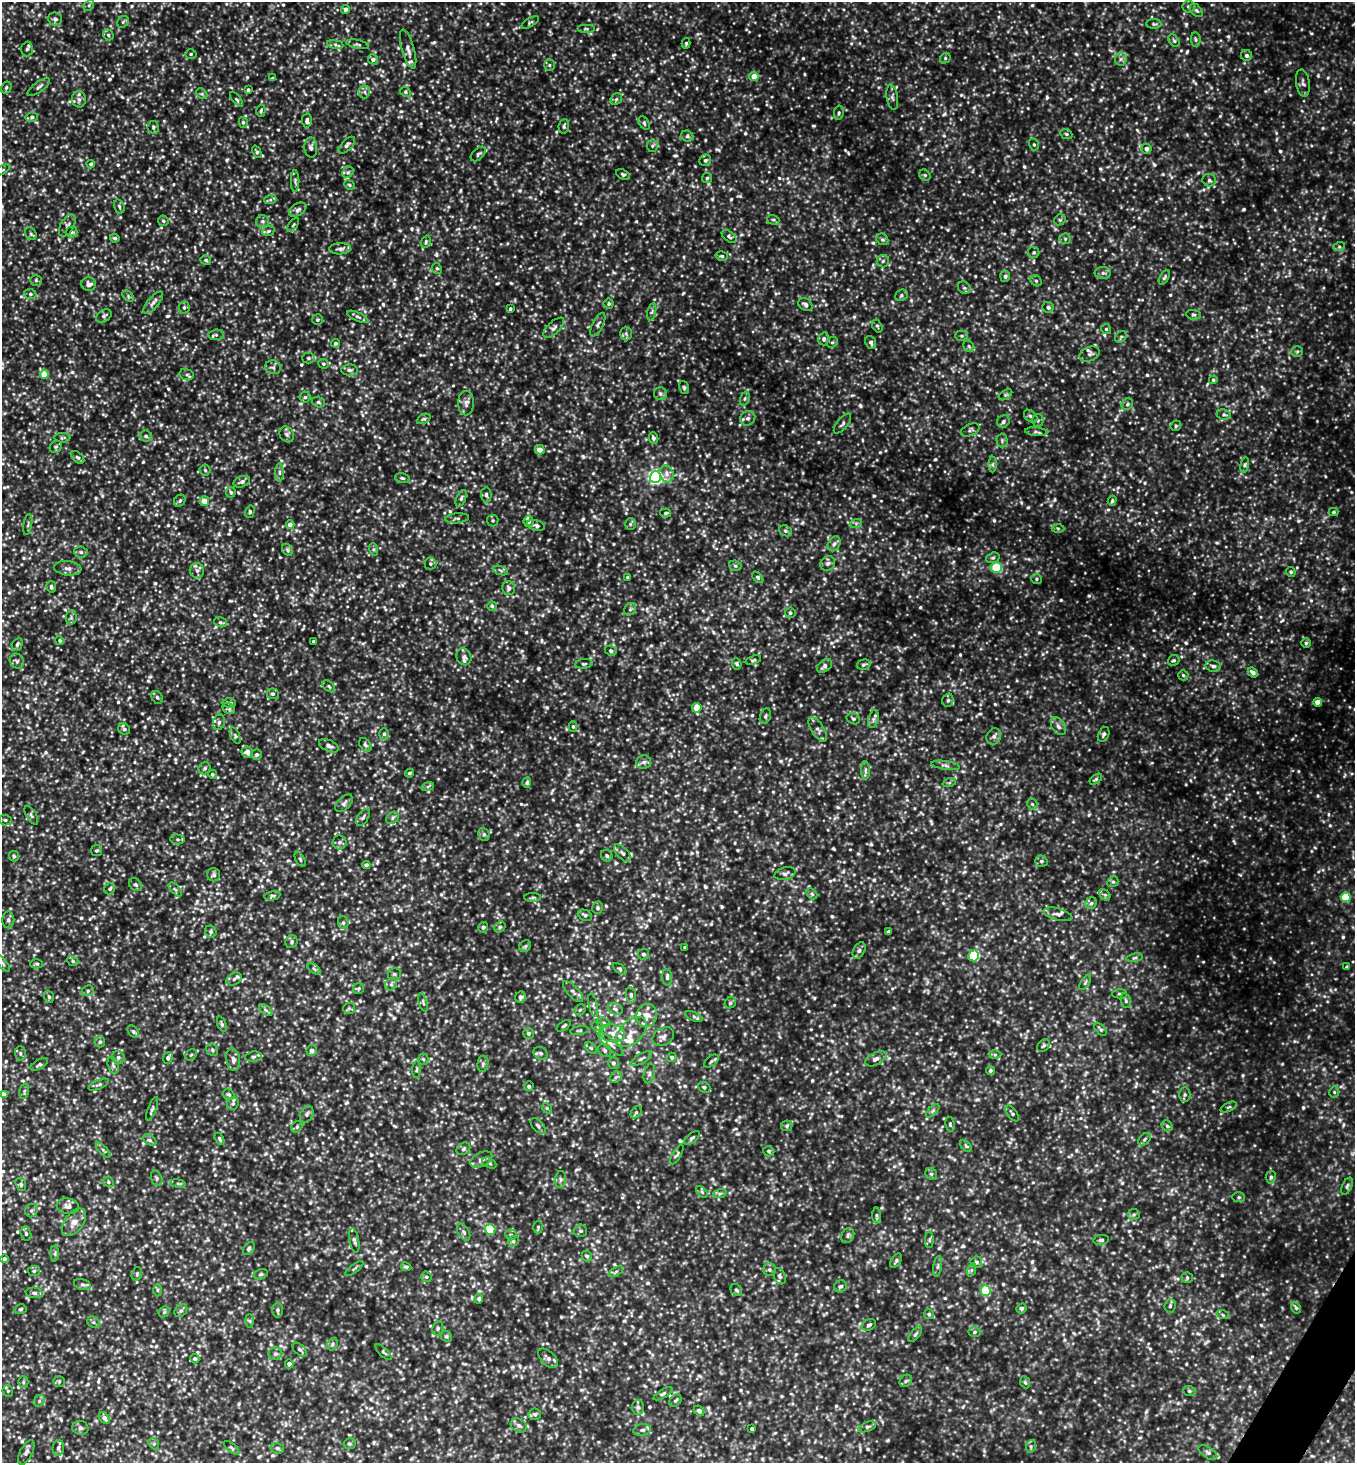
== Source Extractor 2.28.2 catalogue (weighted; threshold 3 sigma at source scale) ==
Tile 6 of 4 x 4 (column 2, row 2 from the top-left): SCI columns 1646-2998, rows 2924-4384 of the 5857 x 5850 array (HDU 1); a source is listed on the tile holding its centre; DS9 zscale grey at full resolution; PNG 1357 x 1465 px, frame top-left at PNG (2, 2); each listed source drawn as its Kron ellipse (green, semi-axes under 4 px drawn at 4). Shown black and unused: <1% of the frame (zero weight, under 3 of 4 exposures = <1% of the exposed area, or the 3 px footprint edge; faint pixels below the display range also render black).
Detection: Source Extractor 2.28.2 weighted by HDU 2 'WHT'; one run over the whole footprint, this tile lists its part. Background 0.137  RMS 0.028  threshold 0.125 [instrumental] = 3 sigma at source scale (4.5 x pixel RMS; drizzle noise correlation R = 1.50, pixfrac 1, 0.05/0.05 arcsec/px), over >= 5 px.
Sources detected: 1452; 1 too faint to see at this stretch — neither listed nor drawn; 29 inside a brighter listed object's ellipse — not listed separately; of the other 1422, all 500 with FLUX_AUTO >= 4.32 (the completeness limit of this list) listed and drawn (922 fainter detections not listed), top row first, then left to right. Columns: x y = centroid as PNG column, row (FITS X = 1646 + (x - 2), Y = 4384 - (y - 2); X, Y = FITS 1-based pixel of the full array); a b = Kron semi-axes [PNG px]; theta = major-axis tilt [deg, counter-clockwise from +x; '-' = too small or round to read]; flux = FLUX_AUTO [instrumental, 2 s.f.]
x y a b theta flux
89 5 6 4 47 4.5
1188 6 6 6 - 6.4
346 9 4 4 - 9.8
1196 10 8 5 -48 5.3
55 19 7 6 - 8.2
123 22 6 5 - 4.7
530 22 10 4 31 5
1154 24 7 4 -1 5.1
586 29 9 4 0 4.3
108 35 6 5 - 5
1196 40 7 4 -83 5.4
1174 41 7 4 -54 4.6
686 43 5 4 - 4.5
335 44 8 4 -10 6.3
358 44 11 3 -12 4.6
27 49 7 6 - 6
408 49 20 6 -74 17
191 54 5 5 - 4.4
1246 55 5 5 - 7.8
945 58 6 5 - 4.4
373 59 5 5 - 11
1121 59 6 6 - 7.4
549 65 6 5 - 5.1
754 76 5 4 - 23
273 78 4 3 - 4.7
1303 83 13 7 -81 11
6 87 6 5 - 5.3
39 87 13 5 36 8.3
248 90 3 3 - 4.9
364 92 6 6 - 7.3
405 92 6 4 -25 4.4
202 94 6 4 -44 4.4
892 97 13 5 -81 8.4
79 99 8 7 - 10
236 99 9 4 -52 4.9
616 99 6 5 - 4.7
261 111 6 4 74 4.6
839 113 7 4 80 5.4
32 117 6 5 - 5.9
307 121 7 5 -87 8.2
243 122 5 4 - 5.2
644 123 7 4 -59 4.8
564 126 7 5 82 5.5
153 127 6 5 - 5.6
1066 134 6 5 - 4.3
687 136 6 5 - 5.7
347 145 10 5 45 8.2
1034 145 6 5 - 5.4
652 146 6 5 - 5.4
311 148 10 6 -88 10
1146 149 5 5 - 11
257 152 6 4 -66 4.6
478 154 9 5 43 6.1
705 160 6 5 - 6.4
91 164 4 4 - 5.3
2 170 9 4 26 4.7
348 172 6 5 - 4.9
623 174 7 4 -26 5.3
925 175 6 5 - 4.7
707 178 5 5 - 4.9
1209 180 7 6 - 7
295 181 11 2 90 4.8
349 185 5 4 - 4.4
270 200 6 4 18 4.9
119 206 7 5 -73 5
298 210 9 6 31 8.9
773 220 6 4 -19 4.5
1060 220 6 5 - 4.6
163 221 5 5 - 5.6
263 221 6 6 - 7.8
67 225 12 6 60 9.8
293 225 8 4 54 4.5
268 231 6 4 22 4.7
72 232 5 5 - 4.4
31 234 7 5 -53 5.6
729 237 8 5 -39 5.8
115 238 5 4 - 4.9
882 239 6 5 - 5.8
1065 239 5 5 - 4.5
426 242 6 4 71 4.5
1339 247 6 4 18 4.6
340 249 11 5 2 10
1034 252 5 5 - 5.3
722 256 6 5 - 5.7
206 260 5 4 - 5.4
883 261 6 6 - 7.1
437 268 5 4 - 4.6
1103 273 8 6 -1 9.2
1005 276 5 5 - 7.8
1164 278 8 4 60 5.2
36 280 5 5 - 4.4
1036 281 6 5 - 4.9
89 284 7 6 - 12
964 288 7 5 -44 5.9
30 294 6 5 - 4.8
901 295 6 5 - 5.8
128 296 7 4 -48 5
153 303 14 5 50 12
609 304 5 5 - 5.1
805 305 7 6 - 10
184 307 6 5 - 6.7
1048 307 5 5 - 7.6
510 309 3 3 - 4.5
652 312 8 3 77 4.8
1194 315 7 4 -6 5
104 316 8 5 34 7.2
358 317 11 4 -24 7.2
317 320 5 5 - 4.5
598 325 13 5 63 8.6
877 326 7 4 -60 4.4
554 328 13 6 44 10
1106 329 5 5 - 4.6
626 333 7 5 -88 6.2
216 335 8 5 5 6.5
961 336 6 5 - 5.5
1121 337 6 5 - 4.6
824 339 6 5 - 7.8
832 342 6 5 - 4.9
335 343 4 4 - 5.9
871 343 7 5 -66 7
969 346 6 5 - 5.1
1297 351 6 5 - 5.5
1090 354 10 7 20 9.1
308 358 6 5 - 5
323 364 5 5 - 4.9
273 367 8 7 - 7.4
350 370 8 5 -3 7.9
44 374 4 4 - 45
187 375 7 5 -16 6.6
1213 380 4 4 - 4.5
684 388 7 5 -73 4.9
660 394 6 6 - 6.5
1005 395 7 4 32 4.7
305 397 5 5 - 5.5
745 399 7 4 70 5.2
318 402 6 5 - 5.4
466 403 12 8 89 14
1127 404 6 5 - 5.5
1224 414 7 5 -10 5.9
1031 416 7 5 -41 7.3
748 418 8 7 - 10
424 419 7 4 25 4.9
1038 420 6 5 - 6.1
1003 421 6 6 - 6.7
842 424 12 5 51 7.5
1176 426 6 5 - 4.4
970 430 10 5 22 6.9
1036 432 11 3 -5 5.1
287 434 8 7 - 8.2
146 436 6 5 - 6.8
62 438 8 4 3 4.4
653 438 5 4 - 7.9
1002 440 7 5 -90 6.1
56 447 6 5 - 5.3
540 450 5 5 - 20
78 457 7 5 -43 6.1
993 464 8 4 89 5.4
1245 465 8 4 82 5.3
205 470 5 5 - 4.6
279 472 9 4 90 6.6
667 474 9 7 -71 14
656 477 6 5 - 590
402 478 7 4 -11 4.9
242 482 9 5 21 9.5
231 492 5 5 - 5.3
486 495 7 5 -89 5.9
461 498 8 4 66 6.2
180 501 6 5 - 5.5
204 501 5 4 - 27
1112 501 5 4 - 4.3
250 512 6 4 74 5.6
1333 512 5 4 - 5.2
666 513 5 4 - 5
457 518 12 5 5 8.2
493 520 6 6 - 5.1
529 521 6 5 - 8.2
856 523 6 4 18 4.6
28 524 11 3 81 5
630 524 6 5 - 4.9
290 525 4 4 - 22
536 525 9 5 -18 6.4
1058 528 6 4 -2 4.5
785 531 7 5 -21 5.5
834 544 8 6 60 8.2
373 549 6 4 -72 4.6
287 550 6 4 -61 4.6
81 552 6 5 - 5.9
993 558 7 5 20 5.4
828 563 8 7 - 8
430 564 6 6 - 5.4
735 566 6 5 - 5.2
68 568 13 7 -6 14
996 568 5 5 - 120
501 570 8 3 -19 4.9
197 571 7 7 - 9.8
1291 572 5 4 - 4.5
628 577 4 3 - 4.4
758 577 7 4 -46 4.4
1036 579 6 5 - 4.7
51 587 5 5 - 7.1
509 588 7 6 - 8.4
492 606 5 4 - 4.6
630 609 7 5 46 5.7
790 613 5 5 - 4.9
71 618 7 5 78 5.9
220 622 6 5 - 5.6
60 641 4 4 - 4.7
313 641 3 3 - 4.9
1306 643 4 4 - 4.5
17 644 7 5 63 7.1
611 651 6 5 - 6.2
464 657 8 7 - 8.8
753 660 8 4 17 4.3
1174 660 6 5 - 4.9
17 661 8 6 -54 8.4
584 664 8 5 6 5.3
737 664 6 4 -66 4.5
864 665 7 5 16 5.5
824 666 8 6 39 9.6
1213 666 8 5 -9 8.1
1253 672 5 4 - 12
1183 675 5 5 - 4.8
329 686 7 5 -41 4.6
273 694 6 5 - 7.4
157 697 7 5 -58 5.2
948 700 7 5 74 6.5
1318 702 4 4 - 31
229 703 7 4 -2 5.5
229 708 6 5 - 5.1
697 708 4 4 - 41
765 716 8 5 70 5.8
853 719 7 5 -24 5.6
873 719 9 5 77 7.8
219 722 8 6 74 6.9
573 726 5 4 - 4.6
1058 726 10 6 -56 12
124 729 6 5 - 5.3
818 729 14 6 -57 12
384 734 6 5 - 6.2
1104 734 8 5 64 6.3
235 736 8 4 -64 5.8
994 736 8 7 - 10
365 745 8 5 -53 6.8
329 746 10 5 -24 11
247 752 6 5 - 17
256 755 5 5 - 7.4
644 762 7 6 - 9.4
945 765 14 3 -9 7.3
205 768 6 5 - 5.3
865 770 9 4 90 5.9
409 773 4 4 - 4.8
212 774 4 4 - 5.2
1096 779 7 3 36 4.4
527 783 5 4 - 6.3
949 783 7 4 18 4.4
428 786 6 4 20 4.3
344 803 10 6 46 7.6
1032 804 5 5 - 4.3
31 815 10 5 -60 6.2
363 817 9 5 57 6.7
392 818 7 5 39 6.7
5 820 6 5 - 4.8
484 834 7 5 -69 5.5
177 839 7 5 -7 6.1
339 842 7 7 - 7.8
96 851 5 5 - 5.3
622 853 11 5 -46 10
14 856 5 5 - 4.3
607 856 6 5 - 6.2
300 859 8 4 -63 4.8
1041 861 6 5 - 6.3
366 865 4 4 - 8
785 874 11 6 14 8.5
214 875 6 6 - 6.9
1113 882 6 5 - 4.8
135 885 7 5 -41 6.6
110 889 6 5 - 6
175 889 8 4 -48 5.2
812 894 6 4 -45 4.8
1105 895 6 4 -45 4.7
272 896 8 4 11 5.6
533 897 8 4 1 5.5
1346 897 5 5 - 130
1091 903 6 5 - 5.9
598 908 6 5 - 4.7
1058 914 15 6 -15 10
585 915 7 5 -25 6.9
8 920 8 6 -90 7.4
343 923 6 5 - 5.5
483 927 5 5 - 6.4
500 927 6 5 - 4.6
211 932 6 5 - 5.3
888 932 4 3 - 4.5
291 942 7 6 - 6.8
525 946 6 5 - 4.5
685 947 3 3 - 4.9
859 950 9 5 62 7.7
643 954 5 5 - 7.6
974 956 5 5 - 160
1135 958 8 4 9 5.4
73 961 6 4 -25 4.7
3 964 10 3 -51 4.9
37 964 6 4 0 4.9
1347 967 4 3 - 6.4
314 969 7 4 -37 4.9
620 969 8 4 -36 4.6
394 974 6 5 - 5.3
667 977 8 5 -86 7.1
234 979 8 6 31 8.2
1085 983 8 4 55 4.6
391 984 6 5 - 6.7
359 988 5 5 - 4.9
88 991 6 5 - 5.7
573 992 13 5 -47 11
1120 994 7 4 -2 4.9
631 995 8 5 -82 6.6
49 997 6 4 -72 4.8
521 997 6 5 - 9.2
1126 1001 7 5 -72 5.3
423 1002 9 4 -72 5.2
730 1003 6 5 - 5.5
593 1005 12 2 -78 4.7
349 1008 6 5 - 4.6
615 1009 7 5 -24 7.6
266 1010 8 4 -37 5.5
580 1010 6 5 - 4.7
647 1015 12 10 76 26
694 1017 9 4 -25 5.3
603 1023 6 5 - 5
222 1024 8 4 -72 5.2
564 1026 8 3 34 4.8
598 1027 6 4 -18 4.7
1100 1029 7 4 -49 5.4
580 1031 9 3 9 4.4
133 1032 7 5 -50 5.4
632 1032 18 11 45 31
529 1033 5 5 - 5.2
612 1033 13 9 -11 21
663 1037 11 8 33 13
100 1042 5 5 - 5.9
611 1044 17 5 -42 13
1043 1046 7 5 45 5.2
591 1048 7 4 -44 5
212 1050 6 5 - 5.1
312 1051 6 5 - 12
605 1051 7 6 - 6.8
20 1053 7 5 -89 5.8
540 1053 7 6 - 8.1
191 1055 6 5 - 4.7
995 1055 6 4 1 4.5
118 1057 7 6 - 6.8
253 1057 8 5 7 6.8
672 1057 5 4 - 6.3
168 1058 6 4 65 7.6
423 1059 5 5 - 4.7
641 1059 12 5 30 8.6
876 1059 11 6 28 12
233 1060 11 7 -81 14
711 1061 8 5 38 6.1
613 1063 6 5 - 7.6
39 1064 10 4 28 6.2
483 1064 8 5 83 6.2
113 1065 9 5 -73 6.5
416 1070 8 4 88 4.3
990 1070 4 4 - 5.1
649 1074 10 5 77 7.9
616 1077 6 5 - 5.9
99 1085 11 4 23 6.7
529 1086 5 5 - 5.5
704 1087 6 5 - 6.1
24 1091 8 4 75 5.4
1334 1092 5 5 - 4.4
3 1094 4 4 - 17
229 1094 6 5 - 5.2
1185 1095 7 5 89 5.5
233 1104 7 5 57 5.3
1229 1107 9 4 26 4.8
547 1108 5 4 - 4.3
152 1109 12 4 69 6.3
933 1111 8 3 45 4.5
636 1112 7 5 53 5.4
1012 1113 9 4 -51 6.3
307 1114 9 6 63 7.7
950 1124 7 4 -81 4.5
538 1126 9 5 -46 6.9
787 1126 6 5 - 5.4
1167 1126 6 5 - 4.7
297 1127 6 5 - 5
692 1138 9 4 38 6.6
219 1139 6 3 -59 5.1
1144 1139 7 5 43 5.4
150 1140 7 5 -27 6
966 1146 7 4 -45 4.6
463 1149 7 5 35 6.2
103 1150 9 4 -45 5.7
769 1151 6 5 - 5.1
677 1154 11 4 60 5.5
481 1160 12 7 27 13
489 1163 7 4 -27 4.8
931 1174 6 5 - 4.7
1271 1177 6 5 - 6.7
157 1178 8 5 -70 7
561 1179 8 5 84 7.5
108 1182 6 4 -25 4.5
21 1184 7 5 -71 4.7
178 1184 7 4 -8 4.7
1347 1186 9 4 66 6
702 1192 7 4 -46 4.4
720 1193 7 4 19 5.5
1239 1197 6 5 - 4.7
68 1206 11 7 -8 13
31 1210 7 6 - 6
1134 1214 6 5 - 5
876 1215 8 4 -90 5.4
74 1222 15 9 54 22
538 1227 6 5 - 4.4
490 1229 5 5 - 96
580 1231 7 6 - 6.2
464 1232 9 5 -60 7.2
26 1234 7 5 -74 4.9
511 1235 6 5 - 4.7
848 1235 8 6 62 6.7
354 1240 12 4 -79 7.2
929 1240 8 4 88 4.6
1101 1240 8 5 8 5.8
513 1241 6 5 - 4.7
249 1249 7 5 51 4.8
55 1253 8 4 89 4.9
587 1256 6 5 - 6.3
4 1259 4 4 - 5.9
896 1261 8 5 57 5.4
976 1262 6 5 - 7.3
938 1266 10 4 81 6.5
406 1267 5 4 - 5.2
354 1268 10 3 36 4.3
769 1270 6 6 - 6.8
971 1270 7 4 71 5.1
34 1271 6 5 - 5.3
616 1272 8 4 27 4.9
137 1274 7 5 72 4.4
261 1274 7 5 15 4.8
780 1276 8 5 -67 6.4
426 1277 5 5 - 4.6
1187 1278 5 5 - 4.4
82 1284 9 5 -15 6.8
840 1286 6 6 - 6.7
157 1290 6 4 -90 4.3
736 1290 7 5 -49 5.2
985 1291 5 5 - 96
34 1293 8 5 -7 6.7
479 1299 5 4 - 5.5
1170 1306 7 5 85 5.5
1021 1308 5 5 - 6.4
1296 1308 6 4 -60 4.4
21 1309 6 4 17 4.3
277 1310 7 5 -89 6
181 1311 7 5 48 7
164 1312 6 5 - 4.7
929 1314 5 5 - 4.7
1223 1315 6 4 -19 4.4
250 1321 6 4 -88 4.5
93 1322 7 5 -36 5.2
869 1325 7 5 28 5.6
438 1328 7 5 78 6.2
974 1332 6 5 - 5.6
915 1334 9 4 52 5.4
446 1336 6 5 - 5
332 1344 7 4 60 4.9
300 1350 8 5 -42 6
384 1352 10 4 -44 4.6
275 1354 7 6 - 7.6
548 1358 12 7 -43 13
195 1359 5 4 - 5.6
289 1364 4 4 - 9.4
59 1381 6 5 - 4.5
906 1381 7 5 45 6.2
23 1382 5 5 - 4.7
1025 1382 6 4 -67 4.3
8 1391 6 5 - 5.3
1189 1391 6 5 - 4.8
663 1394 10 4 31 5.4
675 1400 7 5 43 4.8
39 1401 6 5 - 5.9
638 1407 7 6 - 6.7
699 1411 6 4 -41 7.9
535 1414 6 6 - 5.9
104 1418 7 4 -49 12
519 1425 8 6 -31 8.9
867 1427 9 5 21 6.9
80 1428 8 7 - 7.7
752 1429 3 3 - 4.7
642 1430 9 5 11 8.7
154 1444 6 4 -46 4.5
349 1444 6 5 - 5.5
1031 1446 6 5 - 5.3
58 1448 8 5 82 7.8
231 1448 9 3 -40 4.6
277 1448 7 5 -14 5.8
26 1452 13 6 63 10
1208 1453 10 5 -34 9.4
Isophote crosses this tile's border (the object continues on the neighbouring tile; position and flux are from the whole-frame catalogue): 3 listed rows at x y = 2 170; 3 964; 3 1094